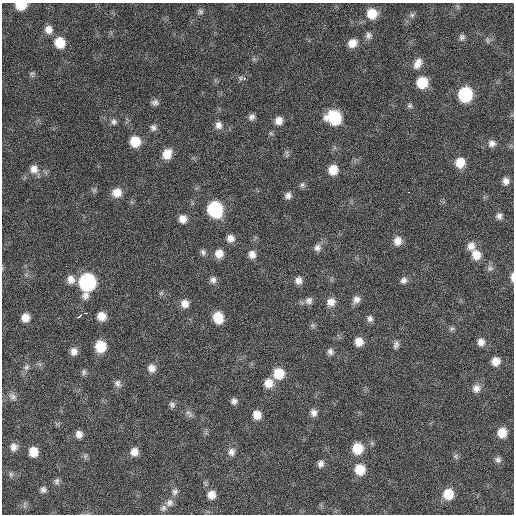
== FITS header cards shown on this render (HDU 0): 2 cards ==
NAXIS1  =                  512 / Axis length
NAXIS2  =                  512 / Axis length

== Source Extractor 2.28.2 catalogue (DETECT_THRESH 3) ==
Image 512 x 512 px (HDU 0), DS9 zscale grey, 1 PNG px = 1 image px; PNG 516 x 516 px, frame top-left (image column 1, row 512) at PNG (2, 3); no overlay
Background 263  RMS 17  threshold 49.5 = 3 sigma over >= 5 px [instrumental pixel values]
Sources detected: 105; all 105 listed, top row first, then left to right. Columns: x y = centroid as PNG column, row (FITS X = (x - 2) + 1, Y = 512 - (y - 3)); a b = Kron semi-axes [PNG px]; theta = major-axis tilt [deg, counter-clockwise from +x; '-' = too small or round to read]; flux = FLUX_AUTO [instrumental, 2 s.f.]
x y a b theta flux
21 5 9 6 0 22000
200 12 7 7 - 2900
372 13 10 9 - 21000
412 15 7 6 - 2700
48 30 10 9 - 7900
368 35 9 7 85 4000
462 37 8 8 - 3600
487 40 10 3 -81 1900
60 43 11 10 - 20000
352 43 10 8 38 10000
418 63 14 9 61 8800
32 74 8 6 54 2400
244 79 4 3 - 4000
422 83 10 9 - 30000
465 94 10 9 - 89000
155 102 9 7 1 3900
410 106 7 6 - 2600
252 117 8 7 - 3900
334 118 12 10 -22 59000
279 121 9 9 - 8500
114 122 8 8 - 3600
218 125 9 8 - 6200
153 128 9 8 - 4000
271 133 6 4 -19 1500
135 141 10 9 - 24000
492 143 9 9 - 5800
167 154 11 9 63 15000
460 163 10 9 - 17000
34 169 11 10 - 8900
333 170 10 9 - 17000
506 181 9 7 -71 5600
302 185 8 6 55 2700
408 192 2 2 - 2800
117 193 11 10 - 12000
288 195 8 7 - 4900
215 209 11 9 -69 110000
499 216 8 7 - 3900
183 219 8 8 - 9100
230 238 8 8 - 7200
398 241 10 9 - 9500
471 246 11 9 -88 8000
317 248 9 9 - 5100
203 252 8 6 -52 3100
219 254 9 9 - 10000
252 254 10 8 -74 6900
476 255 12 10 -71 13000
490 268 9 8 - 3600
512 277 11 4 -90 4400
71 279 10 9 - 8100
213 280 8 8 - 4400
298 280 8 8 - 6200
404 280 9 8 - 4400
87 282 12 10 85 190000
356 299 9 8 - 6500
309 301 11 9 45 5300
331 302 10 10 - 9300
185 304 9 9 - 8300
86 313 4 2 - 7200
80 316 6 3 44 13000
101 316 8 8 - 12000
218 317 10 8 -74 25000
25 318 7 7 - 9800
370 319 8 7 - 4200
312 325 6 6 - 2200
452 329 7 5 28 2200
359 342 8 8 - 11000
481 342 9 8 - 6800
396 345 11 7 76 3900
101 346 10 9 - 28000
74 351 8 7 - 6300
330 351 9 7 -75 4100
496 361 8 8 - 10000
26 367 9 6 52 3600
152 368 9 9 - 7400
84 372 9 5 90 2500
279 374 10 10 - 25000
117 383 10 8 -63 4300
269 383 10 10 - 13000
476 388 11 10 - 7000
13 396 11 8 -20 4600
234 401 7 7 - 4200
172 405 8 7 - 3200
189 413 13 5 -38 3700
314 413 9 8 - 5500
257 415 8 8 - 12000
502 433 9 9 - 15000
79 434 7 6 - 6500
372 443 5 5 - 1800
13 447 8 8 - 5700
357 448 10 9 - 26000
33 452 8 7 - 15000
134 452 8 8 - 8200
231 452 10 9 - 5800
455 456 6 6 - 2300
498 460 8 7 - 3600
321 464 8 7 - 4600
360 469 11 10 - 21000
11 474 6 6 - 2200
57 481 8 7 - 3100
43 490 8 7 - 3600
175 492 9 8 - 3900
448 494 10 9 - 22000
211 495 9 8 - 9100
169 503 11 9 52 6600
163 508 9 8 - 4000
At the frame edge (FLAGS 8, measured only in part): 2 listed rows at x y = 21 5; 512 277